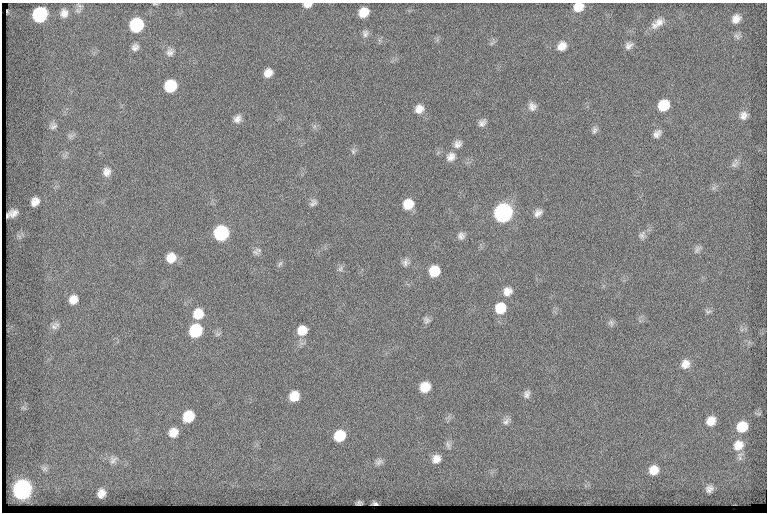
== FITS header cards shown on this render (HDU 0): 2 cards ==
NAXIS1  =                  765
NAXIS2  =                  510

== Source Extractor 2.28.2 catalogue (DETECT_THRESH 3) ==
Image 765 x 510 px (HDU 0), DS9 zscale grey, 1 PNG px = 1 image px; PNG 769 x 514 px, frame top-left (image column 1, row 510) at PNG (2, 3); no overlay
Background 132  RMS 7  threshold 21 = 3 sigma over >= 5 px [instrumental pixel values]
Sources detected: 84; all 84 listed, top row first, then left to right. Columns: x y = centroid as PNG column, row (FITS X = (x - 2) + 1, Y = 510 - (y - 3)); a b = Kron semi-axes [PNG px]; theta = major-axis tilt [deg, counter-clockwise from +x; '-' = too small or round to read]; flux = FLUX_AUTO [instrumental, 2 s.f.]
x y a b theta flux
307 5 8 5 4 3200
578 7 10 9 - 6300
78 10 10 8 34 2000
7 11 3 2 - 430
363 12 9 8 - 7700
64 13 11 9 89 3300
40 15 11 10 - 55000
736 19 12 10 46 4200
657 23 20 10 36 5000
136 25 10 9 - 39000
365 33 11 8 -84 1900
737 36 10 8 70 1900
492 43 8 4 36 930
562 46 12 10 46 4500
629 46 11 8 39 2300
135 47 8 7 - 2100
170 52 12 10 49 2500
268 73 8 7 - 4100
170 86 10 9 - 20000
663 105 11 9 46 13000
532 106 11 10 - 2700
419 109 11 10 - 4000
743 115 10 9 - 3000
237 119 10 8 43 2600
482 123 10 7 47 2200
53 126 11 9 28 2100
594 130 10 7 75 1500
657 134 11 7 45 2500
70 136 9 6 14 1600
458 144 11 9 34 2700
353 151 8 7 - 1300
451 157 13 11 47 3600
735 163 14 8 61 2100
107 172 12 10 87 3500
713 188 7 4 71 1000
35 202 9 7 57 3900
313 203 10 7 41 1800
408 204 10 9 - 8800
13 213 9 6 28 3300
503 213 11 10 - 180000
538 213 10 7 46 2600
221 233 10 10 - 53000
642 235 11 9 48 2200
461 236 9 9 - 2200
697 249 12 6 54 1600
258 250 11 8 -22 1900
171 258 11 10 - 6100
406 262 10 9 - 2100
280 264 10 5 64 1100
340 269 9 6 74 1500
434 271 10 9 - 10000
507 291 10 10 - 4000
73 299 10 9 - 4400
500 308 11 10 - 11000
708 311 10 7 2 1300
198 314 12 11 - 8500
426 320 9 8 - 1600
611 323 9 7 -69 1400
54 327 11 9 -26 2300
302 330 12 11 - 6800
196 331 10 9 - 25000
685 364 12 11 - 4100
425 387 9 9 - 7900
527 394 10 8 68 2100
294 396 10 9 - 7700
23 408 9 3 -13 840
188 416 11 9 60 11000
506 421 13 7 42 2100
711 421 10 9 - 5400
742 427 11 10 - 9700
173 432 10 9 - 5000
339 436 11 9 44 13000
448 445 13 6 -75 1800
738 445 15 13 53 6800
436 459 11 10 - 3800
113 460 12 10 -89 2600
379 462 11 8 24 2000
44 469 8 8 - 1500
654 470 10 9 - 5700
22 489 11 10 - 210000
709 489 10 8 41 2400
101 493 8 7 - 3600
359 503 6 4 6 930
375 503 5 3 - 810
At the frame edge (FLAGS 8, measured only in part): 3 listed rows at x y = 307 5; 578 7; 136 25